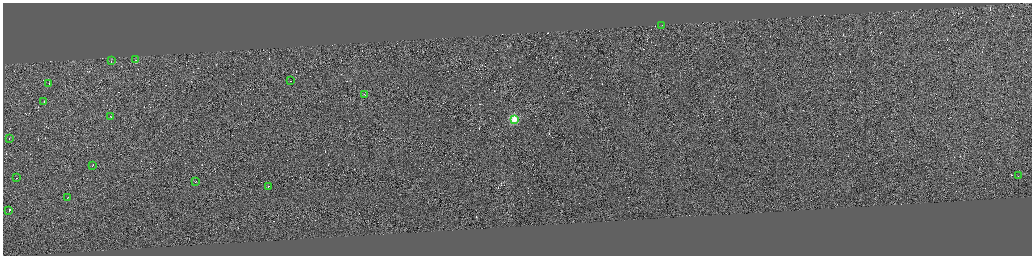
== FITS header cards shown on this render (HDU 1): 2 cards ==
NAXIS1  =                 4117
NAXIS2  =                 1014

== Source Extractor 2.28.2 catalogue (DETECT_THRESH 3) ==
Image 4117 x 1014 px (HDU 1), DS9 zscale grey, zoomed out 1/4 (1 PNG px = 4 x 4 image px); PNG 1034 x 258 px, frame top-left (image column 4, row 1011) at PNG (3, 3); each listed source drawn as its Kron ellipse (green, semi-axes under 4 px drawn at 4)
Background 0.103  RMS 2.9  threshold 8.7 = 3 sigma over >= 5 px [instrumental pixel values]
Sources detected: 386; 369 cannot appear on this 1/4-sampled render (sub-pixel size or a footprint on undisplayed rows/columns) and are neither listed nor drawn; the other 17 listed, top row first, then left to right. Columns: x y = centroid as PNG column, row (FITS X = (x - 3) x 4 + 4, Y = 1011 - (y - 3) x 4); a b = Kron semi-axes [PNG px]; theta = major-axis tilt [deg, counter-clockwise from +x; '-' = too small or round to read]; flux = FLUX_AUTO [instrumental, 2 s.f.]
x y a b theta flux
662 25 2 1 - 4600
135 60 2 1 - 20000
111 61 4 1 - 20000
290 81 2 1 - 6300
49 83 2 1 - 15000
364 94 2 1 - 6600
44 101 2 1 - 5900
110 116 2 1 - 6000
514 119 2 2 - 110000
9 138 2 1 - 4200
92 165 2 1 - 4400
1018 175 2 1 - 7400
16 178 3 1 - 8900
195 181 2 1 - 5500
268 186 2 1 - 13000
67 197 2 1 - 6700
9 210 2 1 - 19000
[369 sub-pixel or undisplayed-footprint detections neither listed nor drawn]